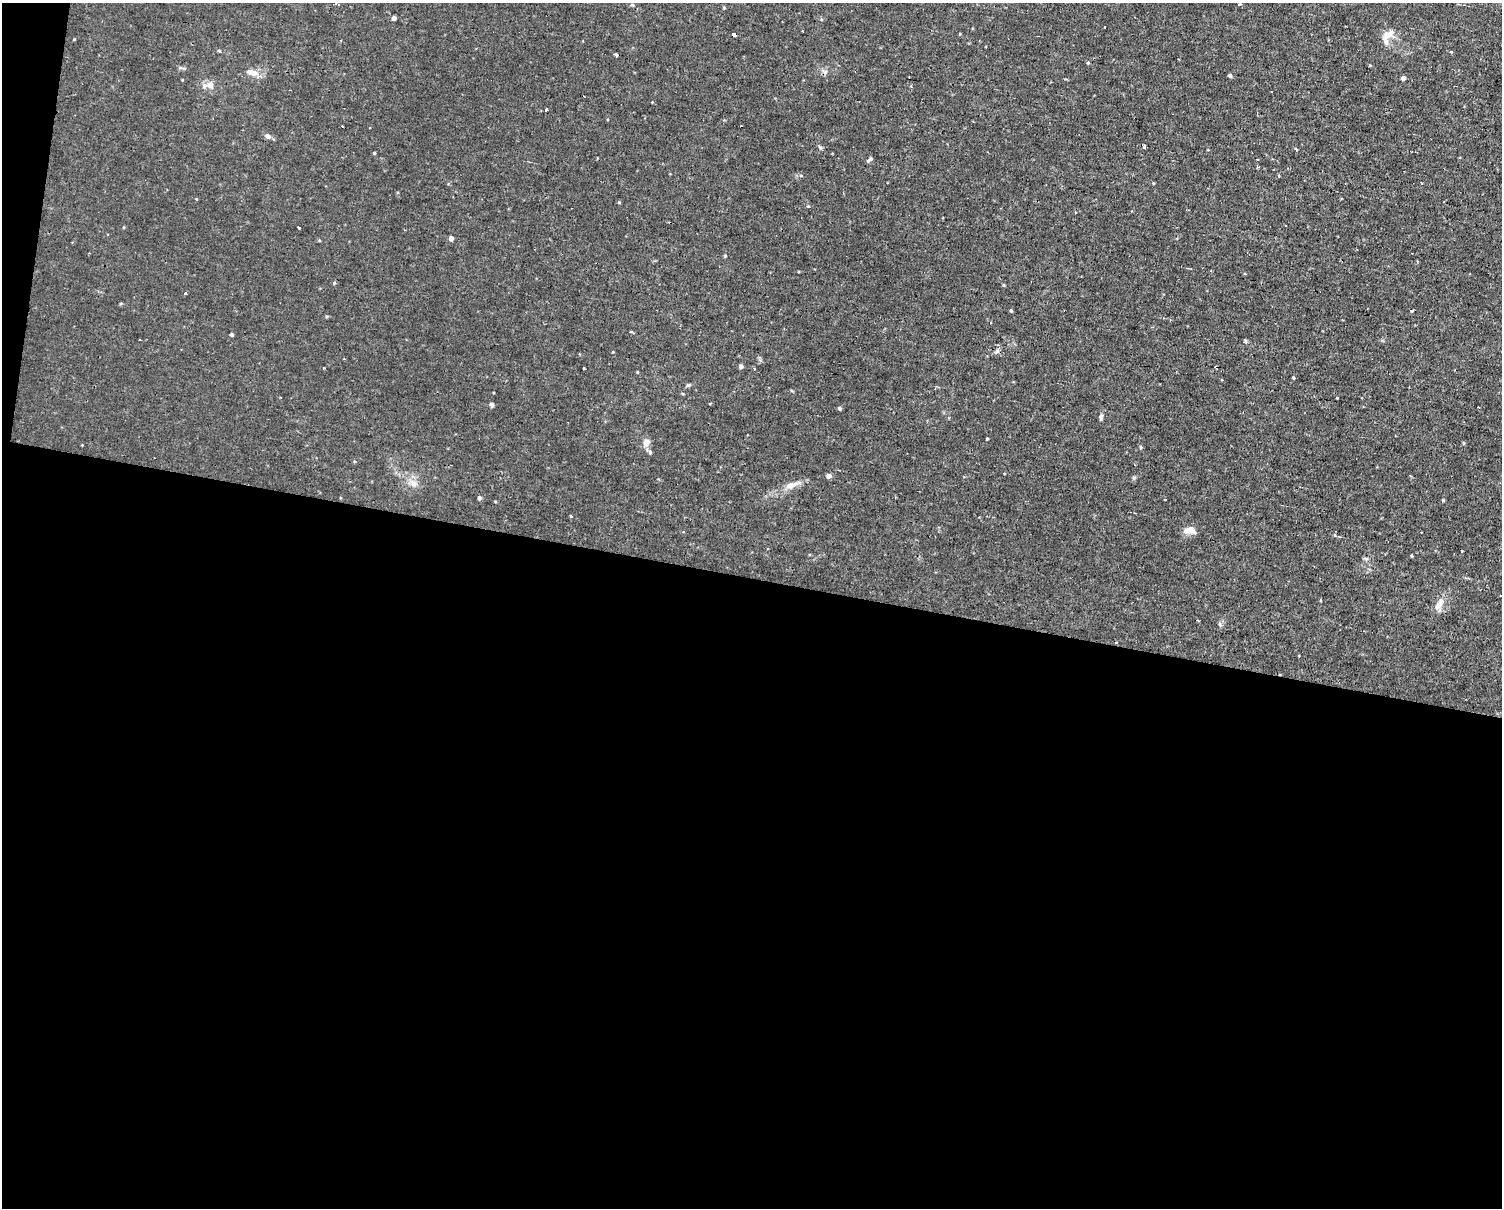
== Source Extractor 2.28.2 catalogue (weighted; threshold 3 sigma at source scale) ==
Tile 10 of 3 x 4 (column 1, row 4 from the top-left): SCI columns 140-1639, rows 182-1387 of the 4978 x 5004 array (HDU 1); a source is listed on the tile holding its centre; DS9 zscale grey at full resolution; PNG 1504 x 1210 px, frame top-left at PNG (2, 3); no overlay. Shown black and unused: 53% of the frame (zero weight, under 2 of 3 exposures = <1% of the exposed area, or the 3 px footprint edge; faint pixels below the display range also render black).
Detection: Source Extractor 2.28.2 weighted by HDU 2 'WHT'; one run over the whole footprint, this tile lists its part. Background 0.0153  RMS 0.0031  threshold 0.0141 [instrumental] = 3 sigma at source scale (4.5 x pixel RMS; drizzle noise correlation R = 1.50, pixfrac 1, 0.05/0.05 arcsec/px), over >= 5 px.
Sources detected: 75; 9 cosmic-ray / hot-pixel residue — not listed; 1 inside a brighter listed object's ellipse — not listed separately; the other 65 listed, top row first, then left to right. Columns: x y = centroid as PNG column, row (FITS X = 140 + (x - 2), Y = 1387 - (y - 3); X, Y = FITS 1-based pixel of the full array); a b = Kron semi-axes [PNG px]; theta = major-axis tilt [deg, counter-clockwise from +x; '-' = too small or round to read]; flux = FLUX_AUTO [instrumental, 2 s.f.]
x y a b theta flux
336 4 6 3 -15 3.4
1239 4 4 3 - 0.35
724 7 5 3 - 0.3
394 18 4 4 - 1.1
1104 27 3 2 - 0.44
735 34 3 3 - 5.3
960 34 3 3 - 0.35
1388 35 19 9 27 3
220 51 4 3 - 2.3
1451 52 4 4 - 0.28
616 55 5 3 - 0.55
1088 62 3 3 - 0.94
181 68 11 3 -9 0.56
251 72 15 7 -11 3
1230 75 4 4 - 0.68
1403 78 4 4 - 1.6
210 85 11 10 - 2.2
546 110 3 3 - 1.1
369 128 2 2 - 0.25
268 136 7 5 -24 1.2
820 147 7 4 -45 0.49
1145 147 3 3 - 13
1296 149 5 3 - 0.32
374 153 3 3 - 0.39
1258 159 3 2 - 0.34
869 160 8 4 36 0.61
808 206 4 3 - 0.41
298 227 3 3 - 0.74
451 238 4 4 - 1.6
725 256 5 3 - 0.29
334 283 5 4 - 0.38
1004 285 5 3 - 0.3
185 294 3 3 - 0.95
121 303 5 3 - 0.32
1011 310 3 3 - 0.66
1411 311 4 3 - 0.75
631 331 4 3 - 0.42
232 335 4 3 - 0.55
1245 341 6 4 -70 0.42
997 351 7 4 45 0.66
613 352 3 3 - 0.72
741 366 4 4 - 1
583 368 3 3 - 0.59
754 368 3 3 - 0.81
637 372 4 3 - 0.25
1293 378 4 3 - 0.38
491 404 4 4 - 1.2
839 408 4 4 - 0.6
1101 417 8 5 81 0.75
987 439 3 3 - 0.33
646 442 10 9 - 1.9
1463 443 5 3 - 0.32
1141 447 5 3 - 0.36
650 452 7 5 -80 0.73
829 476 4 4 - 1.6
1134 478 6 4 -71 0.43
414 484 10 5 18 1.2
791 485 18 8 17 3
479 498 4 4 - 0.95
1443 500 4 3 - 0.36
571 516 3 3 - 0.64
1189 530 14 9 5 2.9
1462 551 3 2 - 0.43
1366 559 6 5 - 0.58
1439 604 19 8 61 2.9
Overlapping masked pixels (flux is a lower limit): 1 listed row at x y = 735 34
Isophote crosses this tile's border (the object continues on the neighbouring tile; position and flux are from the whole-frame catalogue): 2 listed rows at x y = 336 4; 1239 4
Unlisted compact peaks at least as high as the median listed source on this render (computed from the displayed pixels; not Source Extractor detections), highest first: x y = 688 385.